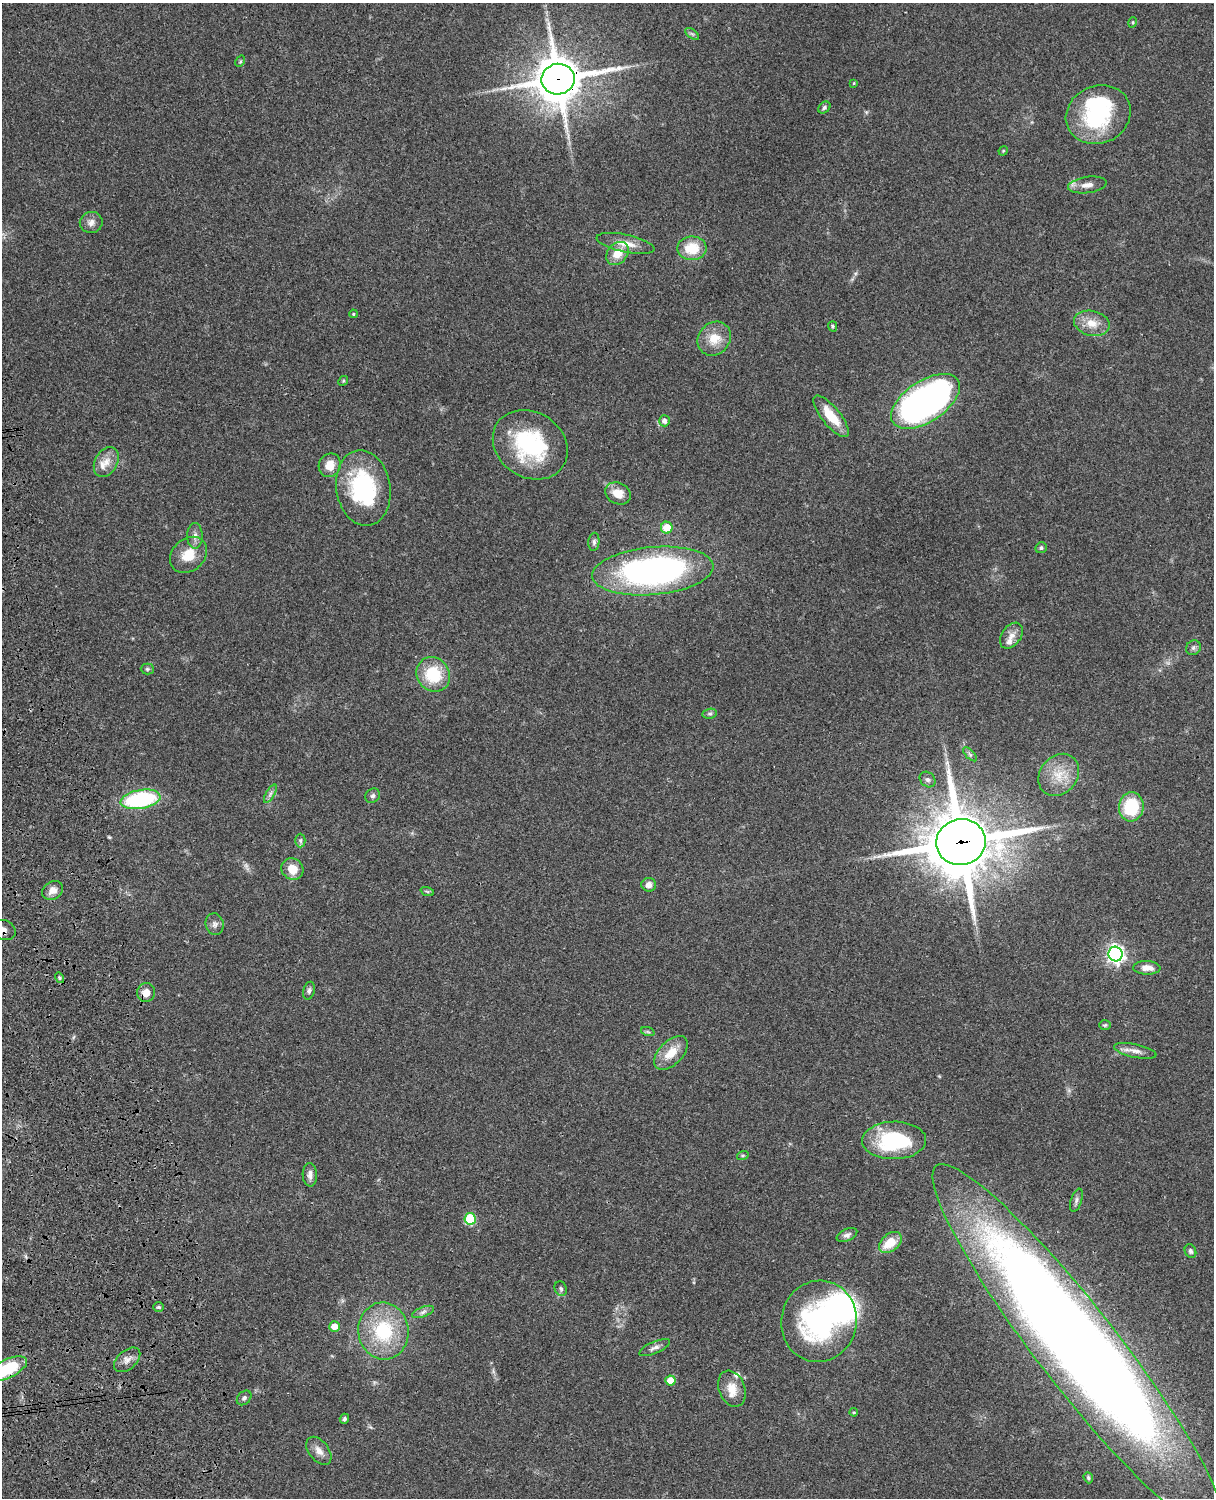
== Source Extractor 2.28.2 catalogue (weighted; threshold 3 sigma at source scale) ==
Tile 7 of 4 x 3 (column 3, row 2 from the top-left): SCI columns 2545-3756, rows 1772-3267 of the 5086 x 4926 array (HDU 1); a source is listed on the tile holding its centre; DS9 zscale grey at full resolution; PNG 1216 x 1500 px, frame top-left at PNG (2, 3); each listed source drawn as its Kron ellipse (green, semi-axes under 4 px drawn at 4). Shown black and unused: <1% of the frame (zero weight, under 3 of 4 exposures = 6% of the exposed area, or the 3 px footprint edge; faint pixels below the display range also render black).
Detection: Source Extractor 2.28.2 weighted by HDU 2 'WHT'; one run over the whole footprint, this tile lists its part. Background 0.0781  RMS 0.0059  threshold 0.0264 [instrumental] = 3 sigma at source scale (4.5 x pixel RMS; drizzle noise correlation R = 1.50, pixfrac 1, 0.05/0.05 arcsec/px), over >= 5 px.
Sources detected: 96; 1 too faint to see at this stretch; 5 inside a brighter object's white glare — neither listed nor drawn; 4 inside a brighter listed object's ellipse — not listed separately; the other 86 listed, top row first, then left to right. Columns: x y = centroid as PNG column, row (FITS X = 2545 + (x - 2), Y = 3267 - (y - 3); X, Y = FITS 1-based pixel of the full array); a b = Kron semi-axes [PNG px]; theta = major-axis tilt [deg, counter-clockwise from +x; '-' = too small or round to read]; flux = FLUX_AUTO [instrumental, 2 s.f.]
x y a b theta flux
1133 22 5 3 - 0.57
692 34 8 4 -36 1.1
240 61 6 4 59 0.84
558 79 16 15 - 2300
854 83 4 3 - 0.56
824 107 7 5 41 1.4
1098 115 33 29 24 54
1003 151 5 4 - 0.58
1087 185 19 8 8 4.7
91 222 11 10 - 3.5
626 243 29 8 -12 8.4
692 248 14 12 2 16
617 253 13 9 49 9.4
353 314 4 3 - 0.68
1092 323 18 12 -13 8.7
833 326 5 4 - 0.87
714 339 18 15 49 10
343 381 5 4 - 0.71
925 401 39 20 33 260
831 416 25 9 -51 14
664 421 5 5 - 2.6
530 445 39 32 -34 59
106 462 16 11 60 6.2
330 465 12 10 59 7.3
363 488 38 27 -81 62
618 493 13 10 -27 8.1
667 528 6 6 - 12
195 536 13 8 -90 3.2
594 542 9 5 85 1.6
1041 548 6 5 - 1
189 555 20 16 41 13
653 571 61 24 5 200
1011 636 14 9 55 4.6
1193 648 8 7 - 1.5
147 669 6 5 - 1
433 674 18 16 -54 26
710 714 7 5 7 1.2
970 754 9 3 -45 1.1
1059 775 23 18 52 14
928 780 9 7 -44 1.8
270 794 10 4 60 1.8
373 796 8 6 42 1.6
140 799 20 9 9 64
1131 807 14 12 83 29
300 840 7 5 -90 1.2
961 842 25 23 10 4000
292 869 11 10 - 8.7
649 885 7 7 - 3.5
53 890 11 8 32 4.7
427 891 7 4 -19 0.94
215 924 11 9 -77 2.7
3 930 13 9 -19 3.8
1116 954 7 7 - 240
1147 968 13 7 -3 5.2
59 978 5 4 - 0.8
309 991 9 6 75 1.6
146 993 9 9 - 6
1105 1025 6 5 - 0.86
648 1032 7 4 -19 1
1135 1051 22 6 -12 4.3
671 1053 21 11 45 11
894 1140 32 19 1 48
743 1155 6 4 19 0.81
310 1175 12 7 -88 3
1076 1200 12 5 73 1.9
470 1219 6 5 - 35
847 1235 11 6 23 2.1
890 1242 13 8 39 13
1190 1251 7 5 -65 1.4
561 1289 7 6 - 1.5
159 1307 5 4 - 0.91
423 1312 11 5 21 2.1
819 1321 41 37 79 100
334 1326 5 5 - 6.2
383 1331 28 25 -83 39
655 1348 16 6 23 2.7
1079 1349 232 40 -52 1500
127 1360 15 9 41 4.2
8 1369 21 9 26 36
670 1380 5 5 - 9.3
732 1389 19 13 -69 8.2
244 1398 8 6 45 1.4
854 1412 4 3 - 0.61
344 1419 5 4 - 1.2
319 1451 16 10 -52 4.6
1088 1478 6 4 -70 0.9
Overlapping masked pixels (flux is a lower limit): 6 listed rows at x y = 558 79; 961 842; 3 930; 146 993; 1079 1349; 8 1369
Isophote crosses this tile's border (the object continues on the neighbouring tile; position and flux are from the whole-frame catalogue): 2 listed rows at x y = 3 930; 8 1369